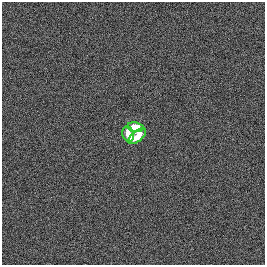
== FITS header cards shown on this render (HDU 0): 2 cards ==
NAXIS1  =                  263
NAXIS2  =                  263

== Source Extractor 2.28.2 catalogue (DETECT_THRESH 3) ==
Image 263 x 263 px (HDU 0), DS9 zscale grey, 1 PNG px = 1 image px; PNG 267 x 267 px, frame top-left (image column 1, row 263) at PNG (2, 2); each listed source drawn as its Kron ellipse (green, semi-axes under 4 px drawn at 4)
Background -8.22e-05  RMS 0.011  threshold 0.0322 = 3 sigma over >= 5 px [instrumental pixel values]
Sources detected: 3; all 3 listed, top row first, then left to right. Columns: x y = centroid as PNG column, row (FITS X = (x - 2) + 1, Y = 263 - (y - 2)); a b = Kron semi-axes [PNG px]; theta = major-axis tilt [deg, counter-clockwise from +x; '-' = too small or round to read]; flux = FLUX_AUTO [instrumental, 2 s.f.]
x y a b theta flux
135 127 8 5 -9 24
128 134 8 5 -74 12
137 136 10 5 40 36